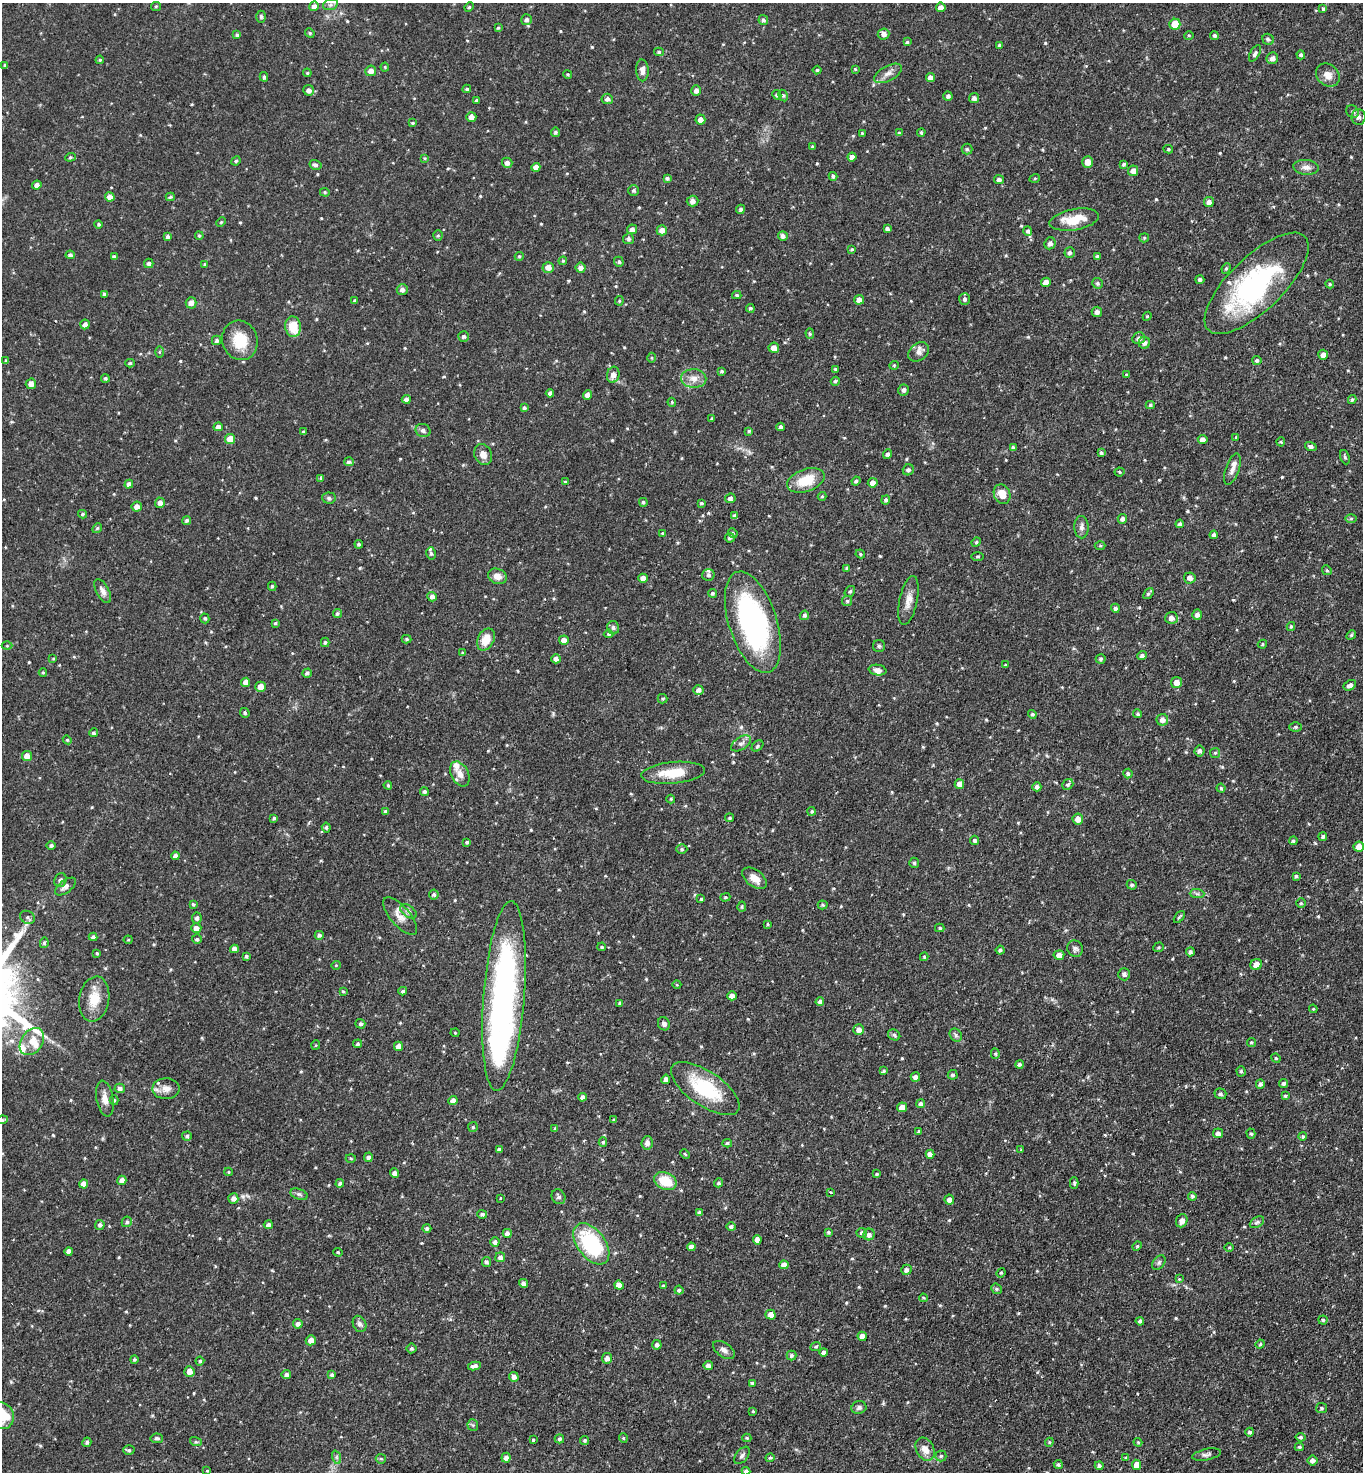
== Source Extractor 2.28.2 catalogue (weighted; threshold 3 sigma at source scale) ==
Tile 6 of 4 x 4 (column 2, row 2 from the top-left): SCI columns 1563-2923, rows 2978-4447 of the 5986 x 5954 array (HDU 1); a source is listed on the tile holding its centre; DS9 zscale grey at full resolution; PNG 1365 x 1474 px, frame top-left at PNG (2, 3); each listed source drawn as its Kron ellipse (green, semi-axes under 4 px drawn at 4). Shown black and unused: <1% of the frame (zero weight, under 2 of 3 exposures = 3% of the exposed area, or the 3 px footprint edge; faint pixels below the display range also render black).
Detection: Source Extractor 2.28.2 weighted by HDU 2 'WHT'; one run over the whole footprint, this tile lists its part. Background 0.0878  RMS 0.0066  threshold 0.0297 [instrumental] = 3 sigma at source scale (4.5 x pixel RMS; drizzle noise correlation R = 1.50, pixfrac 1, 0.05/0.05 arcsec/px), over >= 5 px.
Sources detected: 611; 1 inside a brighter object's white glare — neither listed nor drawn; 11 inside a brighter listed object's ellipse — not listed separately; of the other 599, all 500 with FLUX_AUTO >= 0.624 (the completeness limit of this list) listed and drawn (99 fainter detections not listed), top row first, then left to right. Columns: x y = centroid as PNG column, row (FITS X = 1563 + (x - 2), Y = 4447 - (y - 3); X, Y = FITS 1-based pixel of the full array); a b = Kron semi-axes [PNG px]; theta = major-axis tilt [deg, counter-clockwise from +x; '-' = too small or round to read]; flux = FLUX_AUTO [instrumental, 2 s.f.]
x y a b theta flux
330 5 7 5 18 1.5
156 6 5 4 - 0.74
314 6 5 4 - 2.4
469 7 5 4 - 0.82
941 7 5 4 - 3.6
1323 9 4 3 - 1.3
261 17 6 4 -89 1.2
527 20 5 5 - 1.7
763 20 5 4 - 1.3
1175 24 5 5 - 11
498 28 4 4 - 0.77
310 33 5 4 - 0.85
884 34 6 5 - 2.7
237 35 4 3 - 1.1
1189 35 5 3 - 0.64
1214 35 4 4 - 1.1
1268 39 6 5 - 1.4
907 42 4 4 - 0.92
999 45 4 3 - 1
659 52 5 4 - 0.94
1255 53 9 4 59 1.5
1301 55 4 4 - 0.94
1272 58 6 5 - 3.1
100 60 4 3 - 0.72
5 65 4 4 - 0.79
385 67 4 4 - 0.66
855 69 4 4 - 0.68
642 70 11 6 -88 2.9
817 70 4 4 - 0.77
371 71 5 5 - 3.4
307 73 4 4 - 0.71
888 73 15 7 28 3.7
568 74 4 3 - 0.67
1328 75 13 10 -39 5.4
264 77 5 4 - 0.94
930 78 4 4 - 3.1
467 89 4 3 - 0.92
309 90 5 5 - 2.6
696 91 5 5 - 2.3
777 95 5 4 - 1.2
783 96 6 4 -61 1
948 96 5 4 - 1.5
974 98 5 4 - 1.9
607 99 5 5 - 2
476 100 3 3 - 0.87
1352 111 7 6 - 1.2
471 117 5 5 - 3
1359 117 8 7 - 2.1
700 120 5 5 - 3.3
412 123 4 3 - 0.77
555 132 4 4 - 1.1
921 132 4 3 - 0.9
862 133 3 3 - 0.64
899 133 4 4 - 0.66
812 147 4 4 - 0.95
967 149 5 5 - 1.1
1168 149 5 4 - 0.92
70 157 5 4 - 0.96
852 157 4 4 - 2.8
424 158 4 3 - 0.66
236 161 5 4 - 0.77
1088 162 6 5 - 4.9
507 163 5 5 - 2
1124 164 4 3 - 1
315 165 6 5 - 1.5
536 167 4 4 - 3
1306 167 13 7 -6 3.3
1133 171 5 5 - 4.3
833 176 4 4 - 1.3
667 178 4 4 - 1.2
1035 178 5 3 - 0.65
999 180 5 4 - 1.8
37 185 5 4 - 2.4
633 191 5 5 - 1.1
325 192 5 4 - 0.82
110 197 5 4 - 3.5
170 197 4 3 - 0.87
693 201 6 5 - 2.6
1209 202 5 5 - 2.5
740 209 5 4 - 1.5
1074 220 25 10 10 14
221 222 5 3 - 0.68
99 224 4 4 - 1
632 229 5 5 - 2.3
887 229 4 3 - 1.4
662 230 5 5 - 3.7
1028 231 5 4 - 1.3
438 235 5 4 - 0.78
199 236 4 3 - 0.84
783 236 5 5 - 2
167 237 4 4 - 1.5
1144 238 5 4 - 0.8
628 239 5 5 - 1.5
1050 243 6 5 - 2.2
852 249 4 3 - 0.68
1070 252 5 5 - 1.3
70 255 4 4 - 1.4
519 256 5 4 - 0.83
114 257 4 4 - 1.3
1097 257 4 4 - 1.2
563 261 4 4 - 0.73
619 262 5 4 - 1.2
149 263 5 4 - 1.6
205 264 4 4 - 0.65
548 267 5 5 - 3.6
580 268 5 5 - 3
1226 268 5 4 - 0.87
1200 280 4 4 - 1.6
1046 282 5 4 - 3.8
1097 283 5 5 - 1.3
1257 283 67 27 44 98
1330 284 4 3 - 0.74
402 289 5 5 - 2.3
104 294 4 4 - 1.5
737 295 4 3 - 1.1
964 299 6 5 - 1.4
859 300 5 5 - 3.8
355 301 3 3 - 1.1
619 301 5 4 - 0.82
191 303 6 5 - 3.1
750 308 4 4 - 1.2
1097 312 5 5 - 2.1
1147 316 5 4 - 0.76
85 324 5 4 - 2.3
293 327 10 8 -82 13
810 334 5 4 - 0.86
464 336 5 5 - 1.4
1139 338 6 6 - 2.2
217 340 4 4 - 1.2
240 340 20 17 -71 16
1144 343 6 5 - 2.2
774 348 5 5 - 3.9
159 352 6 4 89 0.68
919 352 11 8 37 3.6
1323 355 5 5 - 3.1
652 358 5 3 - 0.72
1257 360 4 4 - 1.2
6 361 3 3 - 1
130 363 4 4 - 0.95
894 365 5 4 - 0.68
836 369 4 3 - 1.1
722 371 4 4 - 1
613 375 8 6 76 3.7
1126 375 4 3 - 0.74
105 378 4 4 - 1.1
694 378 12 9 -2 5
835 381 4 4 - 0.94
31 384 5 5 - 3.4
904 390 6 5 - 1.6
550 393 4 4 - 2.2
587 395 4 4 - 3.6
406 399 4 4 - 1.7
1352 400 4 4 - 1.1
672 402 4 4 - 0.67
1150 405 4 4 - 0.99
524 408 4 4 - 1.4
712 419 4 3 - 0.77
218 427 4 4 - 2.5
780 427 4 4 - 1.5
423 430 7 6 - 1.8
749 431 4 3 - 0.88
303 432 3 3 - 1.1
1236 437 4 4 - 0.65
230 439 5 5 - 10
1203 439 5 4 - 2.8
1281 442 4 4 - 0.73
1311 446 6 4 -18 1.6
1013 447 4 4 - 1.5
1101 453 4 4 - 1.3
887 454 5 4 - 1.7
483 455 11 8 -67 4.4
1345 457 7 4 -69 1.1
349 462 5 4 - 1.5
1232 469 16 6 71 3.5
908 470 6 5 - 1.5
1119 472 5 4 - 0.83
321 478 4 3 - 0.69
806 480 19 11 20 16
856 481 4 3 - 1.3
565 482 4 4 - 0.79
873 483 5 4 - 3.6
129 484 4 4 - 2.1
1002 494 10 8 -65 7.1
822 496 4 4 - 0.66
329 498 7 5 -5 1.3
730 498 5 4 - 2
886 500 4 4 - 1.5
643 502 4 4 - 1.1
160 503 5 5 - 2.9
701 503 4 3 - 0.95
137 507 5 5 - 3
82 514 4 3 - 0.95
735 516 4 4 - 1.8
1351 518 6 4 1 0.95
1122 519 5 4 - 2.1
187 520 4 4 - 1.3
1180 524 4 4 - 1.5
1081 527 11 7 -88 2.5
97 528 5 4 - 0.79
662 533 4 3 - 0.63
733 533 5 4 - 0.83
1214 535 4 4 - 1.3
730 538 5 4 - 1.3
976 542 5 4 - 0.82
359 544 4 4 - 1.2
1100 546 5 3 - 0.73
431 553 6 4 -76 1
860 554 5 4 - 0.77
977 556 6 3 0 0.77
847 568 4 4 - 1.1
1327 570 5 4 - 0.91
708 575 6 5 - 1.4
497 576 9 7 -19 4.4
643 578 5 4 - 3.7
1190 578 6 5 - 3
272 586 4 4 - 1.1
103 591 13 6 -61 3.1
850 591 6 5 - 1.1
712 593 4 4 - 1.1
1148 593 6 3 52 1.1
432 597 5 4 - 2.6
908 600 25 9 78 6
847 601 5 5 - 1.1
1115 608 4 4 - 1.7
337 614 5 4 - 1.2
804 615 5 4 - 1.4
1197 615 5 5 - 2.5
205 618 5 4 - 0.99
1171 618 6 6 - 2.8
753 622 53 24 -72 120
275 623 3 3 - 0.83
1291 626 4 3 - 0.87
613 628 7 6 - 1.4
609 634 5 4 - 1.1
1351 635 5 4 - 0.87
407 639 5 4 - 0.94
486 640 11 8 64 8.9
564 640 5 4 - 3.2
325 642 5 4 - 0.97
1262 644 5 4 - 0.75
7 646 5 3 - 0.66
879 646 6 6 - 1.1
462 653 4 3 - 0.64
1142 655 5 4 - 1.7
53 658 4 3 - 0.66
556 659 5 4 - 2.9
1101 659 5 4 - 1.2
1005 665 4 3 - 0.67
878 670 9 5 -10 2.6
43 673 4 3 - 0.79
307 673 5 4 - 1.5
245 682 4 4 - 3.5
1177 682 5 5 - 4.4
1350 685 7 4 29 2.7
260 687 5 5 - 5.4
698 690 5 4 - 2.9
663 699 5 4 - 0.89
245 713 5 4 - 1.2
1032 714 4 4 - 0.91
1138 714 4 4 - 1.1
1162 720 6 6 - 3.2
1296 727 6 5 - 1.1
93 733 4 4 - 1.2
67 740 4 4 - 0.75
741 743 11 6 33 2.5
757 746 6 4 42 1.1
1200 751 5 5 - 1.9
1215 753 5 5 - 1
27 756 5 5 - 4.3
673 773 32 10 5 16
460 774 13 8 -64 4.9
1128 774 5 4 - 1.4
959 784 5 4 - 3.6
388 785 4 3 - 0.8
1068 785 6 5 - 1.3
1037 787 4 4 - 2.2
1221 788 4 4 - 0.8
424 792 4 4 - 1.3
671 799 4 4 - 0.63
385 811 4 4 - 1.1
812 811 4 4 - 0.87
274 818 4 3 - 1
730 818 4 4 - 0.94
1078 819 5 5 - 3.9
326 828 5 4 - 1.2
1323 836 4 4 - 1.2
974 840 5 4 - 1.4
1293 841 4 4 - 1.1
467 842 4 3 - 0.99
51 845 4 4 - 1.5
1359 847 5 5 - 5
682 849 5 5 - 1.1
175 856 4 4 - 2.3
914 863 5 5 - 1.1
1296 876 4 3 - 0.89
754 878 14 8 -38 6.4
60 880 7 6 - 1.7
1132 885 5 4 - 1.1
66 887 12 6 37 2.7
1197 894 7 4 -1 1.3
434 895 5 5 - 1.3
725 897 5 4 - 0.7
701 899 4 4 - 0.86
1301 903 5 4 - 0.95
193 904 4 4 - 0.97
823 905 5 4 - 0.93
742 907 5 4 - 0.86
409 911 9 5 -37 1.9
400 916 23 9 -49 6.8
28 917 8 6 -27 1.6
1179 917 7 3 50 0.92
197 918 5 5 - 1.7
767 924 3 2 - 0.81
196 928 5 5 - 3.3
940 928 5 4 - 1
319 935 4 4 - 1.3
93 937 4 4 - 1.8
197 939 5 4 - 0.96
128 940 4 4 - 0.66
44 943 5 4 - 1
602 947 4 3 - 0.75
1158 947 5 4 - 0.9
234 949 4 4 - 3.1
1075 949 8 7 - 2
1000 950 4 4 - 1.3
1190 952 4 4 - 1.5
97 953 3 3 - 0.78
1059 955 5 4 - 3.8
246 956 3 3 - 0.96
924 957 4 3 - 0.77
1256 964 6 5 - 4.1
336 965 5 4 - 0.65
1124 974 6 6 - 1.6
677 985 4 3 - 0.65
343 991 4 3 - 0.68
403 991 4 3 - 1.1
504 996 95 20 86 210
732 996 5 4 - 3.5
94 999 22 15 80 13
820 1001 4 4 - 1.7
620 1003 4 3 - 1.4
1313 1009 4 4 - 0.67
360 1024 5 5 - 1.2
664 1024 7 6 - 2.2
859 1030 5 5 - 3
455 1033 4 4 - 0.65
894 1035 6 5 - 1.3
956 1035 7 5 -49 1.5
32 1041 15 10 54 7.3
1251 1042 5 4 - 0.78
358 1044 4 4 - 1.2
316 1045 5 4 - 0.68
398 1046 5 4 - 3.7
995 1054 5 4 - 0.86
1276 1058 5 4 - 0.82
1019 1064 4 4 - 1.5
884 1071 4 4 - 1.2
1241 1071 5 4 - 0.96
953 1075 5 4 - 1.1
915 1077 5 4 - 2.8
666 1079 4 4 - 2.7
1284 1083 4 4 - 1.5
1260 1084 5 4 - 1.7
120 1088 5 4 - 2
166 1089 13 10 1 4.9
705 1089 39 17 -34 36
1220 1094 6 5 - 1.4
1285 1096 4 3 - 0.86
582 1097 4 4 - 2.1
105 1099 18 8 -80 5.1
114 1100 5 4 - 0.99
453 1101 4 4 - 3.5
921 1104 4 4 - 1.4
902 1107 5 4 - 5
2 1120 6 4 9 1.1
614 1120 4 4 - 0.82
473 1127 5 5 - 0.94
555 1128 4 3 - 0.83
919 1132 4 3 - 1.3
1218 1133 5 5 - 2.3
1251 1134 5 4 - 0.97
187 1136 5 4 - 1.2
1303 1136 4 4 - 0.89
603 1142 5 4 - 0.96
647 1143 7 5 85 2.1
727 1143 5 4 - 0.92
499 1149 4 3 - 1.2
1021 1150 3 3 - 0.79
685 1154 5 3 - 0.67
930 1154 4 4 - 3.5
368 1157 5 4 - 2.2
351 1158 5 3 - 0.67
228 1172 4 4 - 0.74
395 1173 5 4 - 2.4
877 1174 4 3 - 1
122 1180 5 4 - 3.1
665 1181 12 8 -25 15
340 1183 4 4 - 1.1
719 1183 4 4 - 1.1
1074 1183 6 4 89 1
84 1184 4 4 - 3.9
830 1192 3 3 - 1.4
299 1194 9 5 -20 1.5
1192 1196 4 4 - 1.1
558 1197 8 6 -56 1.4
233 1198 5 5 - 2.9
500 1198 3 2 - 0.82
949 1200 5 5 - 2.9
700 1213 4 4 - 2
482 1214 5 4 - 1.4
1182 1221 7 5 69 3.1
127 1222 5 5 - 1.4
1257 1222 8 5 30 1.3
100 1225 5 4 - 1.6
268 1225 4 4 - 1.9
731 1227 5 4 - 1.6
427 1228 4 4 - 1.3
828 1232 4 4 - 1.2
507 1233 4 4 - 2.8
862 1233 5 5 - 1.1
869 1234 6 5 - 2.3
757 1240 5 4 - 2.8
495 1242 5 4 - 1.9
591 1244 24 14 -53 55
1137 1246 5 4 - 0.79
691 1247 4 4 - 2.6
1229 1247 5 3 - 0.64
69 1251 4 4 - 2.7
338 1252 5 4 - 0.82
500 1257 5 5 - 2.3
486 1262 5 4 - 1.6
1159 1263 8 5 50 1.5
784 1265 5 4 - 3.3
906 1270 5 5 - 2.1
1001 1273 5 4 - 0.74
1179 1279 4 4 - 0.67
523 1283 4 4 - 2
619 1285 4 4 - 5
663 1286 4 3 - 0.68
996 1289 6 5 - 1.1
679 1290 4 4 - 1.2
923 1298 4 3 - 0.69
770 1315 5 5 - 3.6
1323 1320 4 4 - 0.92
1140 1321 4 4 - 1.5
298 1324 5 4 - 2.2
359 1324 8 6 -65 2.2
862 1336 4 4 - 3.8
311 1340 5 5 - 4.2
1260 1344 5 4 - 0.81
657 1345 4 4 - 1.8
816 1347 5 4 - 0.95
411 1348 5 5 - 1.2
724 1350 12 7 -35 2.9
824 1352 4 4 - 2
791 1355 5 4 - 1.5
607 1358 5 5 - 3
134 1359 4 4 - 0.98
200 1361 4 4 - 0.98
474 1366 6 4 8 2.6
708 1366 5 4 - 2.6
189 1371 5 5 - 3.7
286 1375 5 4 - 1.8
332 1375 4 4 - 1.3
514 1377 5 4 - 2.4
752 1383 4 3 - 1.2
859 1408 7 6 - 1.8
1321 1408 5 5 - 1
753 1411 4 4 - 0.68
2 1416 13 12 - 16
473 1425 6 5 - 1.1
1250 1432 4 4 - 1.4
1301 1437 5 4 - 1.2
157 1438 6 5 - 1.4
623 1438 5 4 - 0.72
747 1438 4 4 - 0.77
559 1439 4 4 - 1.2
533 1440 3 3 - 0.9
585 1440 4 4 - 0.99
87 1442 5 4 - 1.4
196 1442 6 4 -17 0.84
1049 1442 4 4 - 0.81
1138 1442 4 3 - 0.68
1299 1447 4 4 - 0.96
925 1449 12 8 -61 5.9
129 1450 5 4 - 1.1
742 1455 10 6 52 1.9
1206 1455 14 5 12 1.9
941 1456 5 5 - 1.3
336 1457 7 4 -71 1.2
506 1458 5 4 - 2.7
770 1458 4 4 - 0.96
1126 1458 4 3 - 1.1
381 1459 5 4 - 0.87
1312 1460 5 5 - 2.5
1058 1464 4 4 - 1.3
1137 1465 5 5 - 5.3
1099 1466 4 4 - 1.6
207 1471 3 3 - 0.62
746 1471 4 4 - 2.1
Isophote crosses this tile's border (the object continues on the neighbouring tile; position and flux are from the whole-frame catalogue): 3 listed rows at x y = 2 1120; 2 1416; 746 1471